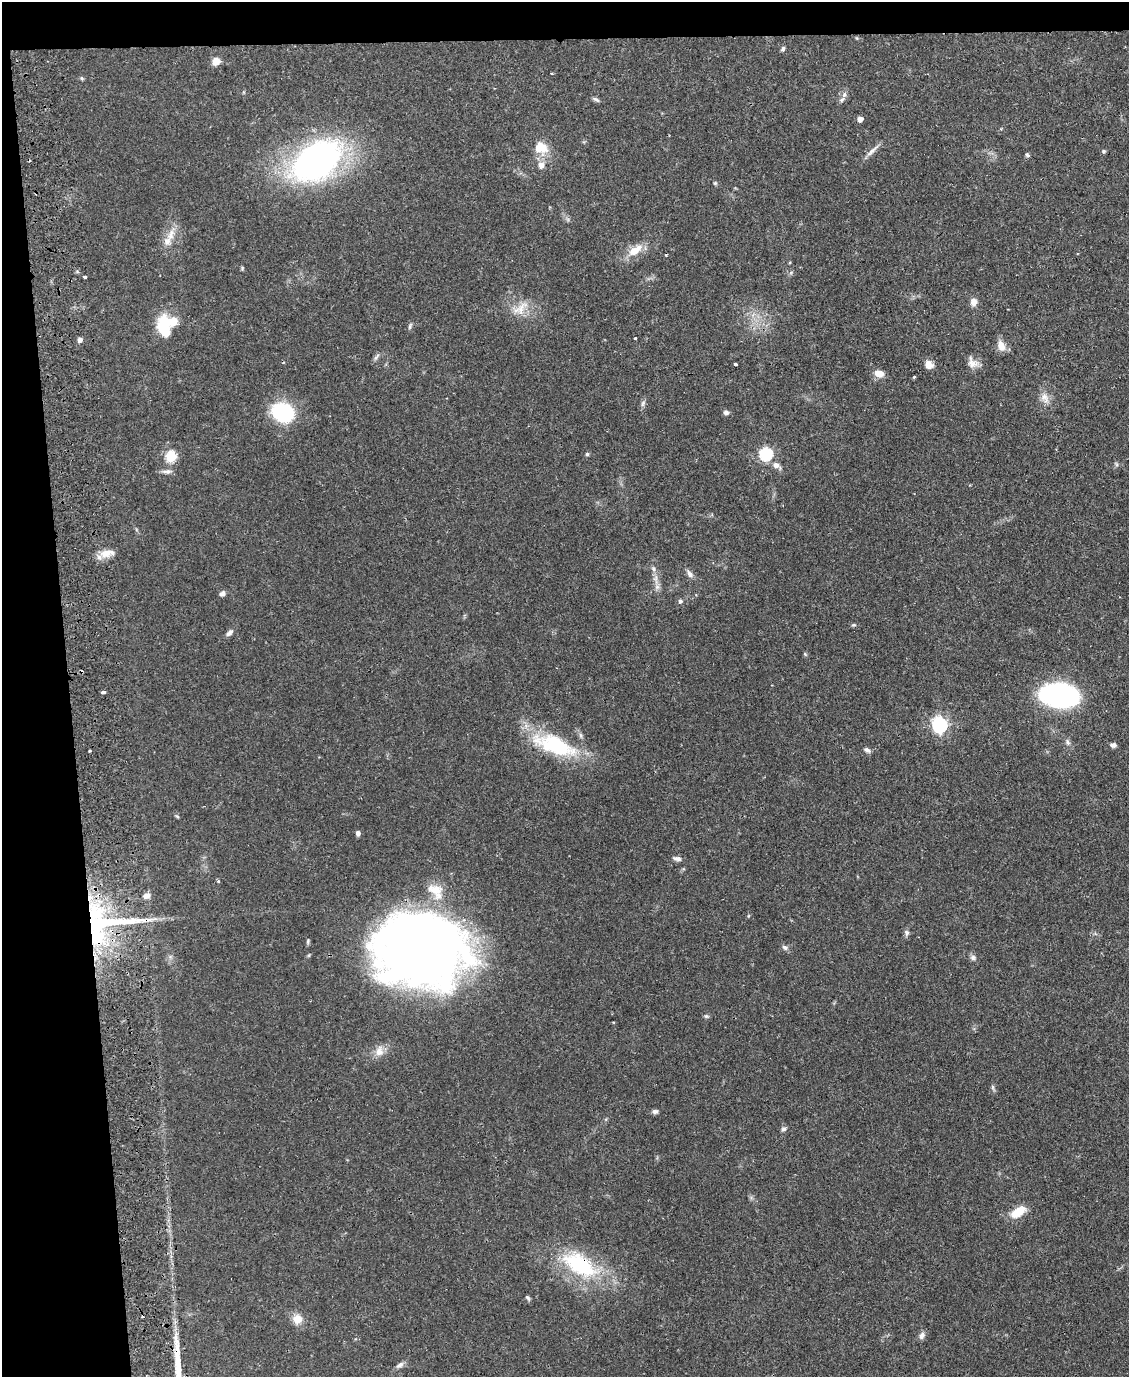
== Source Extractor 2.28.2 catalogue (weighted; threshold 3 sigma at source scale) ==
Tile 1 of 4 x 3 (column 1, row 1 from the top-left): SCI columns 57-1183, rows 2886-4260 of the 4619 x 4496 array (HDU 1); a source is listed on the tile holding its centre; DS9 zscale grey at full resolution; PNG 1131 x 1379 px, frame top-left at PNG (2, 2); no overlay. Shown black and unused: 9% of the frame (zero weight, under 2 of 3 exposures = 3% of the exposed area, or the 3 px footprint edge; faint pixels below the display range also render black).
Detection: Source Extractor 2.28.2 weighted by HDU 2 'WHT'; one run over the whole footprint, this tile lists its part. Background 0.0815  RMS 0.0057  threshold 0.0255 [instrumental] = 3 sigma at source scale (4.5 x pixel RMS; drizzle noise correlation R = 1.50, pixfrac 1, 0.05/0.05 arcsec/px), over >= 5 px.
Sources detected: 86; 1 inside a brighter object's white glare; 3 cosmic-ray / hot-pixel residue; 1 long thin detection or spike segment (spike, bleed or trail) — not listed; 4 inside a brighter listed object's ellipse — not listed separately; the other 77 listed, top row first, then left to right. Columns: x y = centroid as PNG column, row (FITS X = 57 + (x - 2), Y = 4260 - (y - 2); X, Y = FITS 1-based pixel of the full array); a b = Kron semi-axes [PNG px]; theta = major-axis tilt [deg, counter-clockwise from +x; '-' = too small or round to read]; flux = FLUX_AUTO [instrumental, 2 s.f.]
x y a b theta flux
783 49 7 5 55 1.1
216 61 8 7 - 5.3
81 78 6 4 -88 0.7
844 95 9 6 63 2.2
596 99 11 4 -31 1.3
860 119 5 5 - 3.8
541 146 22 9 -45 7.8
872 151 22 5 45 3.3
1104 151 5 5 - 0.96
1027 155 5 4 - 1.3
316 161 36 23 35 280
541 165 8 7 - 3.4
715 183 5 5 - 0.75
171 235 19 9 67 6.6
635 250 23 10 34 9.3
242 268 5 5 - 0.66
84 277 3 3 - 1.6
973 302 9 8 - 3.4
521 309 26 11 54 7.9
410 326 9 4 71 1.2
164 327 23 13 -83 23
635 338 3 3 - 1.2
80 340 6 5 - 1.9
1001 346 12 8 -70 5.8
376 357 12 5 55 1.5
972 363 17 10 -68 4.5
735 364 3 3 - 1.7
929 365 10 9 - 4
879 373 10 7 -17 5.4
914 377 4 3 - 0.63
1045 398 15 10 -65 4.9
643 403 9 5 71 1.6
283 412 27 21 -25 33
726 413 7 5 -13 1.7
587 454 4 4 - 1.1
766 454 6 6 - 65
171 456 6 5 - 36
1116 464 6 4 -71 0.84
776 465 10 6 -31 3.7
167 471 14 6 2 2.3
106 553 17 10 23 6.3
689 574 11 6 -53 2.5
656 579 17 6 -82 4
222 594 7 6 - 2
680 601 6 6 - 1.3
853 625 6 4 9 0.77
229 633 11 5 42 2
805 654 6 4 -45 0.69
103 692 4 3 - 3.2
1059 695 24 14 -7 170
939 725 7 6 - 130
1067 742 9 6 -64 1.7
555 745 57 22 -21 47
1113 745 7 5 -6 2.1
867 750 10 5 -29 1.6
90 751 3 2 - 0.54
177 816 6 4 -44 0.69
358 833 6 5 - 1.8
677 858 11 5 -9 2.1
218 881 3 3 - 0.93
435 891 26 16 -46 12
105 923 79 43 5 98
906 933 8 7 - 1.6
785 947 8 6 -34 1.7
420 949 77 60 -10 660
973 958 8 7 - 1.7
706 1016 6 5 - 1
379 1051 16 11 78 5.2
993 1087 7 4 -90 1
655 1111 7 5 0 1.7
783 1129 7 6 - 1.5
1018 1212 21 10 31 9.9
580 1265 54 26 -30 51
528 1298 8 4 -54 1
297 1319 11 10 - 6.5
922 1336 9 7 65 2.4
400 1365 11 6 36 2.1
Overlapping masked pixels (flux is a lower limit): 3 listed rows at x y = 105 923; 420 949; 580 1265